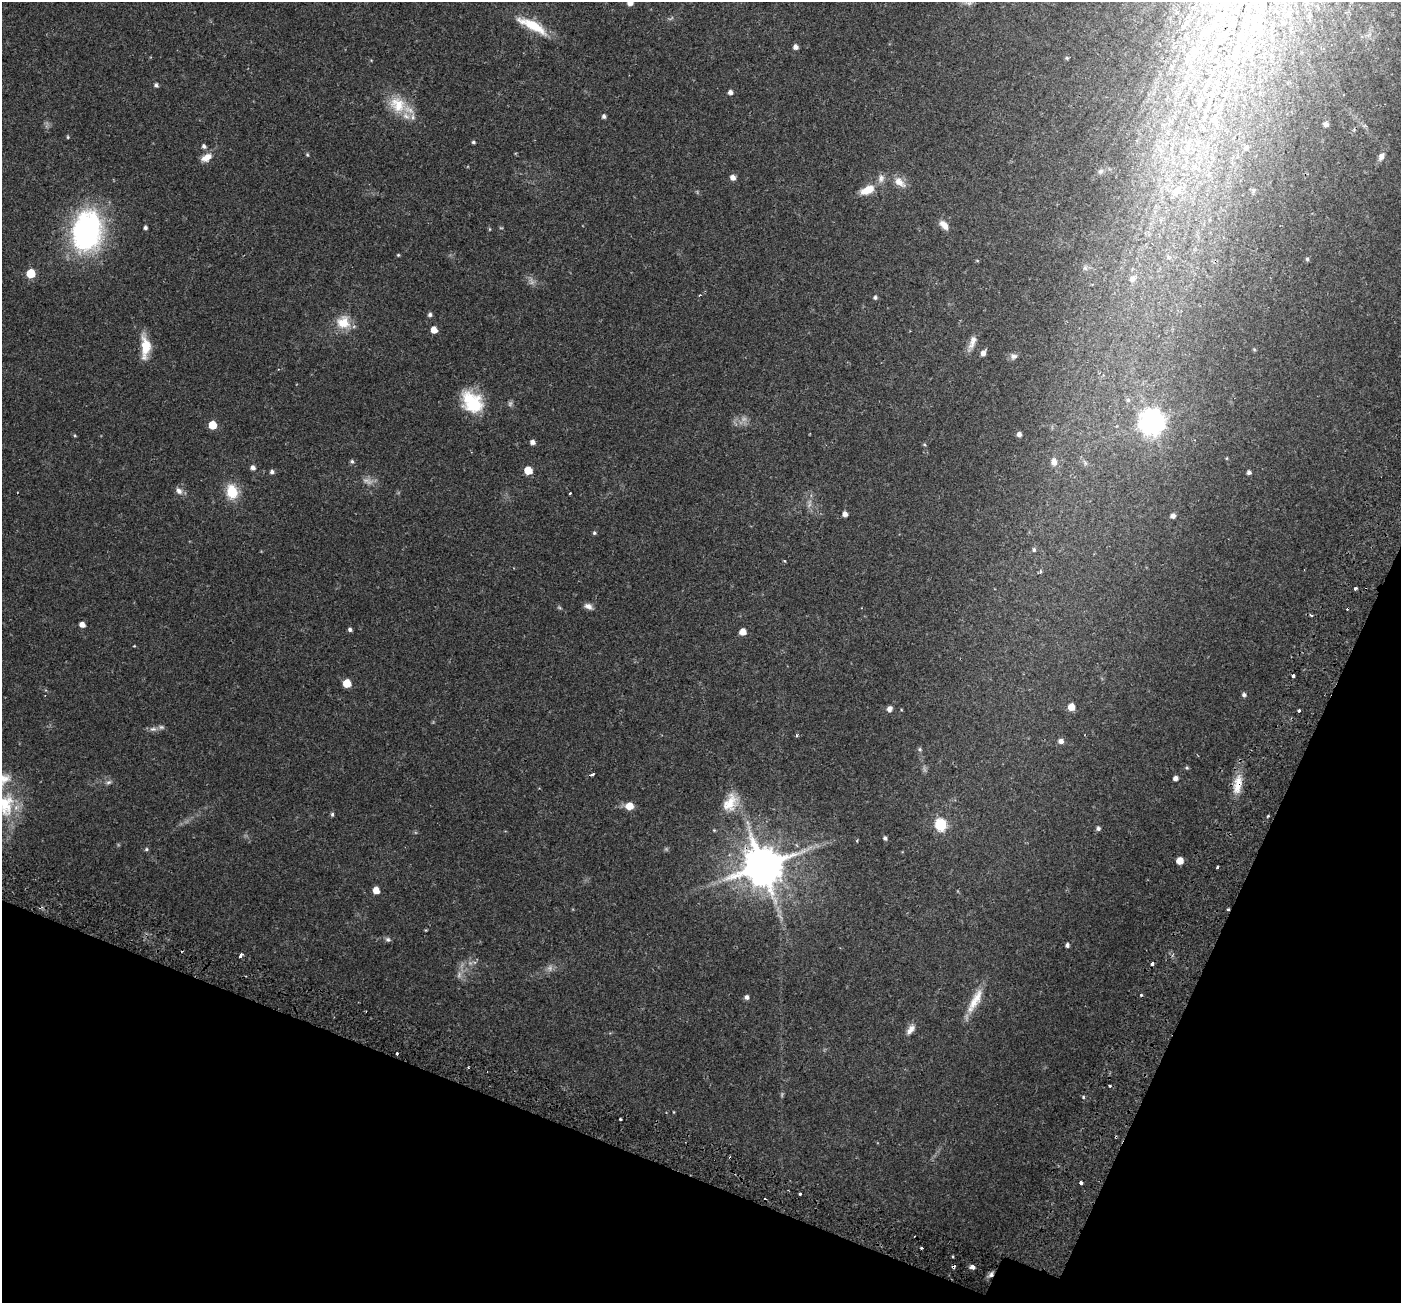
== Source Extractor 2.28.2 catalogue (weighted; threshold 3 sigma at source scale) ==
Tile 15 of 4 x 4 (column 3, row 4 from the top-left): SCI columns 2869-4267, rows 295-1595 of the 5743 x 5856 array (HDU 1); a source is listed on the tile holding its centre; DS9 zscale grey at full resolution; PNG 1403 x 1305 px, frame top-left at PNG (2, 2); no overlay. Shown black and unused: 19% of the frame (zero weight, under 2 of 3 exposures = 5% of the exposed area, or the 3 px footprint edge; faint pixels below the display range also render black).
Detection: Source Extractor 2.28.2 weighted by HDU 2 'WHT'; one run over the whole footprint, this tile lists its part. Background 0.0345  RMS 0.0037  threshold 0.0165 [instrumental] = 3 sigma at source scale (4.5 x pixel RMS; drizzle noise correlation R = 1.50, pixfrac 1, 0.0396/0.0396 arcsec/px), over >= 5 px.
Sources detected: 152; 12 too faint to see at this stretch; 7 cosmic-ray / hot-pixel residue — not listed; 3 inside a brighter listed object's ellipse — not listed separately; the other 130 listed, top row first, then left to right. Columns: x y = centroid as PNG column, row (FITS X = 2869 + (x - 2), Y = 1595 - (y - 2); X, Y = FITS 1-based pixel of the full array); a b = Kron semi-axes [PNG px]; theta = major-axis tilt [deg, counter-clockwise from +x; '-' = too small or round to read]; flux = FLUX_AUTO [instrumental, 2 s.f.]
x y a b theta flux
630 2 5 5 - 2.7
969 2 11 8 -29 1.4
1217 19 13 5 41 1.4
532 25 43 11 -27 11
1205 32 6 4 72 0.62
1252 32 7 4 -71 0.6
1239 36 9 6 -71 0.87
795 47 5 4 - 1.6
1237 50 14 4 79 1.4
1067 58 5 4 - 0.46
156 85 5 5 - 0.82
730 92 5 4 - 1.3
398 105 26 20 -30 10
604 116 5 4 - 0.79
1326 124 5 4 - 1.4
68 137 4 4 - 0.37
473 142 4 4 - 0.55
1198 142 9 5 25 1.5
204 146 5 5 - 0.98
1246 148 8 6 17 0.95
307 155 5 4 - 0.43
206 157 15 9 28 3.2
1381 157 9 7 59 1.9
1194 167 8 8 - 2
1101 171 8 5 27 0.75
733 177 6 5 - 1.8
881 178 12 8 76 1.9
900 182 19 10 -35 3.6
868 190 18 9 24 5.6
1176 191 16 12 52 4.3
1253 191 8 3 71 0.57
944 225 12 7 -47 2.6
145 228 4 4 - 0.84
490 229 5 3 - 0.33
87 231 43 31 80 72
398 255 4 4 - 0.37
1307 259 5 4 - 0.61
977 261 6 4 -1 0.32
1085 268 6 6 - 0.89
31 273 6 6 - 12
1132 279 8 7 - 2.1
699 295 4 3 - 0.42
875 297 5 5 - 0.72
430 315 5 5 - 0.85
343 322 17 17 - 7
434 330 5 5 - 3.9
972 342 20 8 71 2.8
145 347 27 10 -89 7.2
1254 349 5 4 - 0.38
983 353 7 5 57 1.8
1013 356 10 8 -7 1.4
1128 400 6 6 - 0.83
472 402 28 21 -46 15
1151 422 9 8 - 340
212 425 5 5 - 9.4
1019 434 5 4 - 1.4
75 436 5 3 - 0.35
532 442 5 5 - 1.4
924 445 5 3 - 0.36
1227 458 5 3 - 0.29
352 461 6 5 - 0.68
1054 462 10 7 -85 2.2
1085 463 10 4 -57 0.87
253 468 6 5 - 1.4
528 470 6 5 - 7.5
272 472 5 5 - 0.88
1249 472 5 5 - 0.89
179 491 11 8 -49 1.7
232 492 18 13 -78 8.5
570 493 3 2 - 0.38
845 514 5 5 - 1.7
1173 516 5 5 - 1.6
594 533 5 5 - 0.54
1034 550 6 6 - 0.74
1040 572 5 4 - 0.56
1355 588 3 3 - 1.4
588 606 10 7 -25 1.7
559 607 6 4 -20 0.43
1311 615 5 3 - 0.7
82 625 5 4 - 2.4
350 630 5 4 - 0.8
743 632 5 5 - 3.6
134 646 3 3 - 0.24
1293 676 3 3 - 1.2
347 683 5 5 - 8
1244 695 5 5 - 0.86
1071 707 5 5 - 5
889 709 7 6 - 1.5
1299 711 3 3 - 0.68
153 729 10 6 9 1.3
797 735 4 3 - 0.52
1061 741 6 6 - 1.5
920 749 5 5 - 0.51
1187 768 5 4 - 0.47
1175 778 5 5 - 1.4
109 782 8 6 16 0.88
1238 784 27 11 81 6.4
730 803 25 17 58 7.4
5 805 36 25 82 19
629 806 7 7 - 4.5
332 814 5 4 - 0.6
1268 816 3 3 - 0.42
747 822 7 4 -71 0.84
940 825 6 6 - 36
1098 828 5 5 - 0.9
885 838 5 4 - 0.78
857 841 3 3 - 0.38
146 849 5 4 - 0.52
1180 861 5 5 - 4.5
763 866 12 12 - 1300
1217 867 3 3 - 0.47
376 890 5 5 - 3.8
1228 909 4 3 - 0.48
388 939 7 6 - 0.84
1067 945 5 4 - 0.88
240 955 6 3 56 1.1
747 997 5 5 - 1.2
973 1003 31 11 66 6.9
910 1029 15 7 54 2.4
397 1053 3 3 - 3.3
1109 1086 3 3 - 1
1083 1097 4 4 - 0.42
620 1119 3 3 - 0.66
1116 1137 3 2 - 0.54
1081 1183 4 3 - 1.1
800 1194 3 3 - 1.9
921 1248 3 3 - 1.8
953 1267 4 3 - 1.3
973 1267 4 4 - 2.2
991 1275 8 6 39 1.3
Overlapping masked pixels (flux is a lower limit): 6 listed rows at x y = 1238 784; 763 866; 1228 909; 1116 1137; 953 1267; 991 1275
Isophote crosses this tile's border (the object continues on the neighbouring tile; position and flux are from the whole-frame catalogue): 3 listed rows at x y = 630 2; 969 2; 5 805